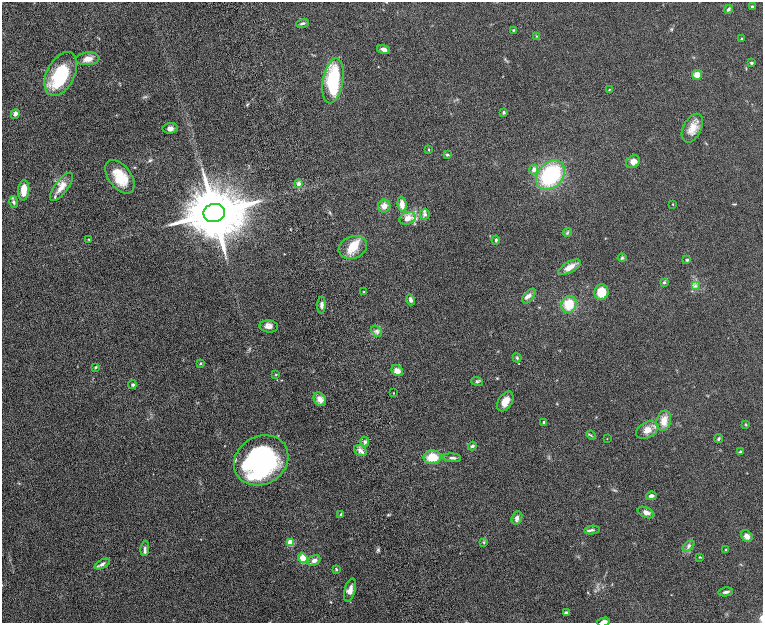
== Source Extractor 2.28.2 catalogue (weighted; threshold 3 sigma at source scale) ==
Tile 11 of 4 x 4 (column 3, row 3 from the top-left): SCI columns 3099-4620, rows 1559-2799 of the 6199 x 5478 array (HDU 1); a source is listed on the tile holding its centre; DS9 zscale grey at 2 x 2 block average (1 PNG px = mean of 2 x 2 image px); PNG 765 x 625 px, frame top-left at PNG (2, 2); each listed source drawn as its Kron ellipse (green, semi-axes under 4 px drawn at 4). Shown black and unused: <1% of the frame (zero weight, under 8 of 16 exposures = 4% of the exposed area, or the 3 px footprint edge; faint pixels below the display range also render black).
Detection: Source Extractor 2.28.2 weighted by HDU 2 'WHT'; one run over the whole footprint, this tile lists its part. Background 0.0564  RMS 0.004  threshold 0.0164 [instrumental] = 3 sigma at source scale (4.09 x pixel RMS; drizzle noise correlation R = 1.36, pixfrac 0.8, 0.05/0.05 arcsec/px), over >= 5 px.
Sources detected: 105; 2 inside a brighter object's white glare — neither listed nor drawn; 9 inside a brighter listed object's ellipse — not listed separately; the other 94 listed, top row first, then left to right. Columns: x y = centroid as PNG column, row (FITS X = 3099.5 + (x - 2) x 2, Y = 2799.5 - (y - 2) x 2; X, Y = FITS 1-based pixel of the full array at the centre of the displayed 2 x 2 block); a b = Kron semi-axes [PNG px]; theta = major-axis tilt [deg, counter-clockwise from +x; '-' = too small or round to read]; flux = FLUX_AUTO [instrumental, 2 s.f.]
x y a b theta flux
752 7 3 3 - 0.89
728 9 4 4 - 1.2
302 23 6 3 21 1.5
513 30 3 3 - 0.6
537 36 3 2 - 0.52
742 38 3 2 - 0.47
384 49 7 4 -18 2.8
88 59 12 6 4 5
752 63 3 3 - 0.89
61 74 23 14 63 38
697 75 5 5 - 5.9
333 81 23 10 80 47
609 90 4 2 - 0.47
504 112 3 3 - 1.2
15 114 5 4 - 2.1
170 128 8 5 6 2.9
692 128 15 9 63 8.7
429 149 4 2 - 0.49
447 155 3 3 - 0.86
633 162 7 6 - 4.6
534 170 5 4 - 2.7
551 175 16 12 48 62
120 177 19 11 -53 19
299 183 4 4 - 1.8
61 187 17 6 53 7
24 190 10 5 85 8.8
14 202 6 4 -79 1.6
402 204 8 4 -84 5.6
673 204 2 2 - 0.36
384 206 6 6 - 4.6
214 213 11 9 10 6200
425 214 5 5 - 1.6
407 218 8 6 20 5.8
567 233 4 2 - 0.82
89 240 3 2 - 0.46
496 240 4 3 - 1.1
353 247 14 11 22 12
622 258 4 4 - 0.95
687 260 4 3 - 0.79
570 267 12 5 29 6.3
664 283 3 3 - 1
695 286 3 3 - 1.2
363 292 3 2 - 0.37
601 292 8 7 - 13
529 296 9 5 49 2.6
411 300 5 3 - 2.4
569 304 8 7 - 16
322 305 8 3 88 2.1
269 326 9 6 -8 3.6
377 331 6 4 -53 2
517 358 5 3 - 0.79
200 363 4 3 - 0.66
96 367 4 3 - 0.75
397 371 6 5 - 5.9
276 374 3 2 - 0.51
477 382 6 3 -18 1.1
132 384 4 4 - 0.98
393 393 3 2 - 0.28
320 399 7 5 -54 5.1
505 401 11 6 57 7.1
664 421 10 7 76 6.6
544 422 2 2 - 1.3
746 424 4 3 - 0.61
647 430 12 7 27 6.3
591 435 5 2 - 0.69
607 439 2 2 - 0.23
719 439 4 3 - 1.2
365 442 5 4 - 1.5
472 446 4 3 - 1.3
360 450 6 5 - 2.9
740 452 4 3 - 0.97
432 457 8 7 - 14
452 458 9 3 -4 2
261 460 28 24 30 140
651 496 5 3 - 2.6
646 512 9 5 -24 3.3
341 514 2 2 - 1.3
517 518 7 5 69 2.3
592 530 8 3 6 1.6
747 536 6 5 - 3.6
484 542 4 3 - 0.75
290 543 3 3 - 25
689 546 7 3 40 1.6
145 548 8 4 82 1.7
726 550 4 2 - 0.65
699 557 3 2 - 0.49
303 558 5 4 - 9.6
314 561 7 5 29 2.9
102 564 8 4 26 2.2
336 569 4 3 - 0.7
350 590 12 5 74 4.8
726 592 7 3 8 1.7
566 613 3 3 - 1.7
603 622 6 4 15 3.5
Isophote crosses this tile's border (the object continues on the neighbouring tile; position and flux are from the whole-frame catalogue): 1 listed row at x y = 603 622